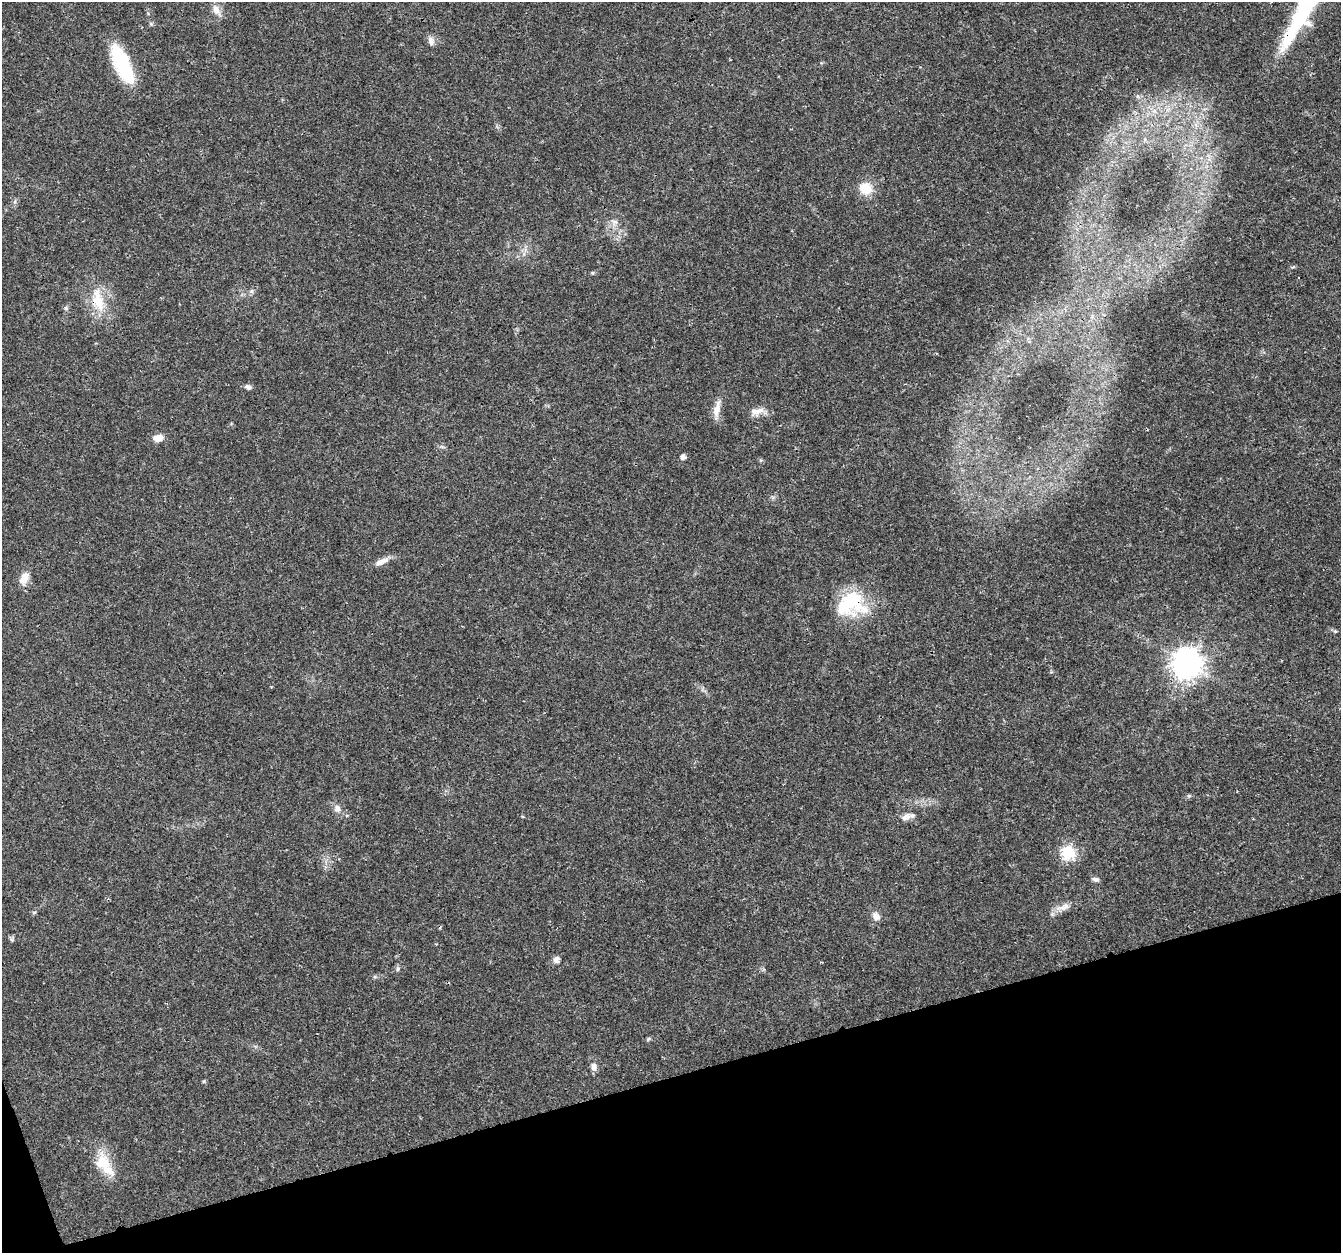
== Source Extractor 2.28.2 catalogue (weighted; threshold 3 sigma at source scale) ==
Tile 14 of 4 x 4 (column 2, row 4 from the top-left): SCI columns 1340-2678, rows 116-1366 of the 5357 x 5182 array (HDU 1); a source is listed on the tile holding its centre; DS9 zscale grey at full resolution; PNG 1343 x 1255 px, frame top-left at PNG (2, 2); no overlay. Shown black and unused: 14% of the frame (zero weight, under 3 of 4 exposures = <1% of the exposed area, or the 3 px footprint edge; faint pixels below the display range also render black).
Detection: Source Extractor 2.28.2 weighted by HDU 2 'WHT'; one run over the whole footprint, this tile lists its part. Background 0.026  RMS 0.0019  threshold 0.00871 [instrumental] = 3 sigma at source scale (4.5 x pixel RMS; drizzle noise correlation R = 1.50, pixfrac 1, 0.0396/0.0396 arcsec/px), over >= 5 px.
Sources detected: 38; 2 inside a brighter listed object's ellipse — not listed separately; the other 36 listed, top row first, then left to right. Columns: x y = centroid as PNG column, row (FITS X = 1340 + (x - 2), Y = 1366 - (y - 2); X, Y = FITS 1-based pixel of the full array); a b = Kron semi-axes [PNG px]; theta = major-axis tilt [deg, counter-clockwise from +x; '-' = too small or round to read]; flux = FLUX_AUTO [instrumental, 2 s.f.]
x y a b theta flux
1307 5 105 15 61 27
216 10 16 8 -60 1.6
431 41 13 7 -68 0.95
122 64 43 15 -66 14
1138 97 6 4 -19 0.35
866 188 17 15 -46 3.6
614 222 9 4 -8 0.54
252 291 7 4 89 0.36
98 300 37 18 -76 6.3
66 308 5 5 - 0.3
248 387 9 6 -17 0.65
717 409 26 7 77 2
759 410 15 8 14 1.6
158 438 11 8 9 1.7
442 447 7 4 -19 0.35
683 457 5 4 - 0.94
761 460 5 4 - 0.23
382 561 21 7 25 1.6
24 578 18 10 67 2
853 600 38 26 -54 11
1187 663 10 9 - 270
1189 796 6 5 - 0.32
337 808 10 8 -73 1
906 817 15 9 28 1.2
1068 852 6 6 - 27
1096 879 9 5 -5 0.61
1063 907 23 9 19 1.7
34 912 6 4 2 0.26
876 916 12 9 -49 1.1
12 940 6 5 - 0.33
556 960 9 7 69 0.85
398 969 8 5 83 0.41
648 1039 7 4 45 0.29
593 1067 10 8 -82 0.99
204 1081 6 3 71 0.22
103 1162 26 20 -81 5.3
Overlapping masked pixels (flux is a lower limit): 4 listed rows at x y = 1307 5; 98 300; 853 600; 1187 663
Isophote crosses this tile's border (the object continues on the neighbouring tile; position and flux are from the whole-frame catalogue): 1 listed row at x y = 1307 5